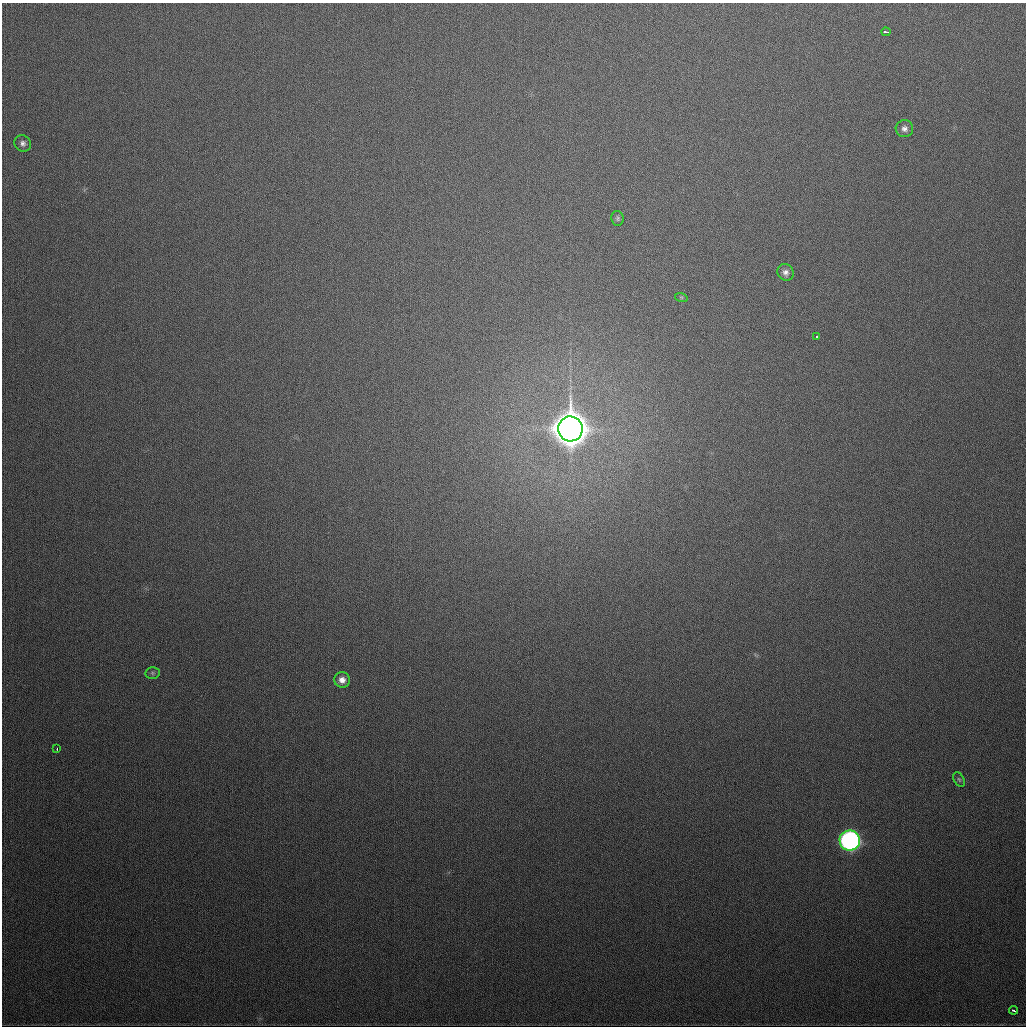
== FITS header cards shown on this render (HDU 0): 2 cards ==
NAXIS1  =                 1024
NAXIS2  =                 1024

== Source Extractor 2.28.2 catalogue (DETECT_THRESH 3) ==
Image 1024 x 1024 px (HDU 0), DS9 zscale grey, 1 PNG px = 1 image px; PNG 1028 x 1028 px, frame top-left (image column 1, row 1024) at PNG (2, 3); each listed source drawn as its Kron ellipse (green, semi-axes under 4 px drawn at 4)
Background 453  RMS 16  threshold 47.3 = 3 sigma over >= 5 px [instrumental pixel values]
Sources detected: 14; all 14 listed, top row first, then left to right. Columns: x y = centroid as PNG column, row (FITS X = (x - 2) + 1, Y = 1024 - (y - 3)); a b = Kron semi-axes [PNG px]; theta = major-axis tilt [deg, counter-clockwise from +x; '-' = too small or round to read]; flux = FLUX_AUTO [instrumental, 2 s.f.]
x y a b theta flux
886 32 4 3 - 4.1e+03
904 129 9 8 - 4.8e+03
23 143 9 8 - 4.4e+03
617 218 7 6 - 2.2e+03
785 272 8 8 - 4.9e+03
681 297 6 4 -18 1.5e+03
816 336 3 3 - 1.3e+04
570 429 12 12 - 3.5e+06
152 673 7 6 - 2.1e+03
342 680 8 7 - 7.1e+03
57 749 3 2 - 1.7e+03
959 779 8 5 -62 1.9e+03
850 841 10 10 - 3.8e+05
1013 1010 4 2 - 3.8e+03